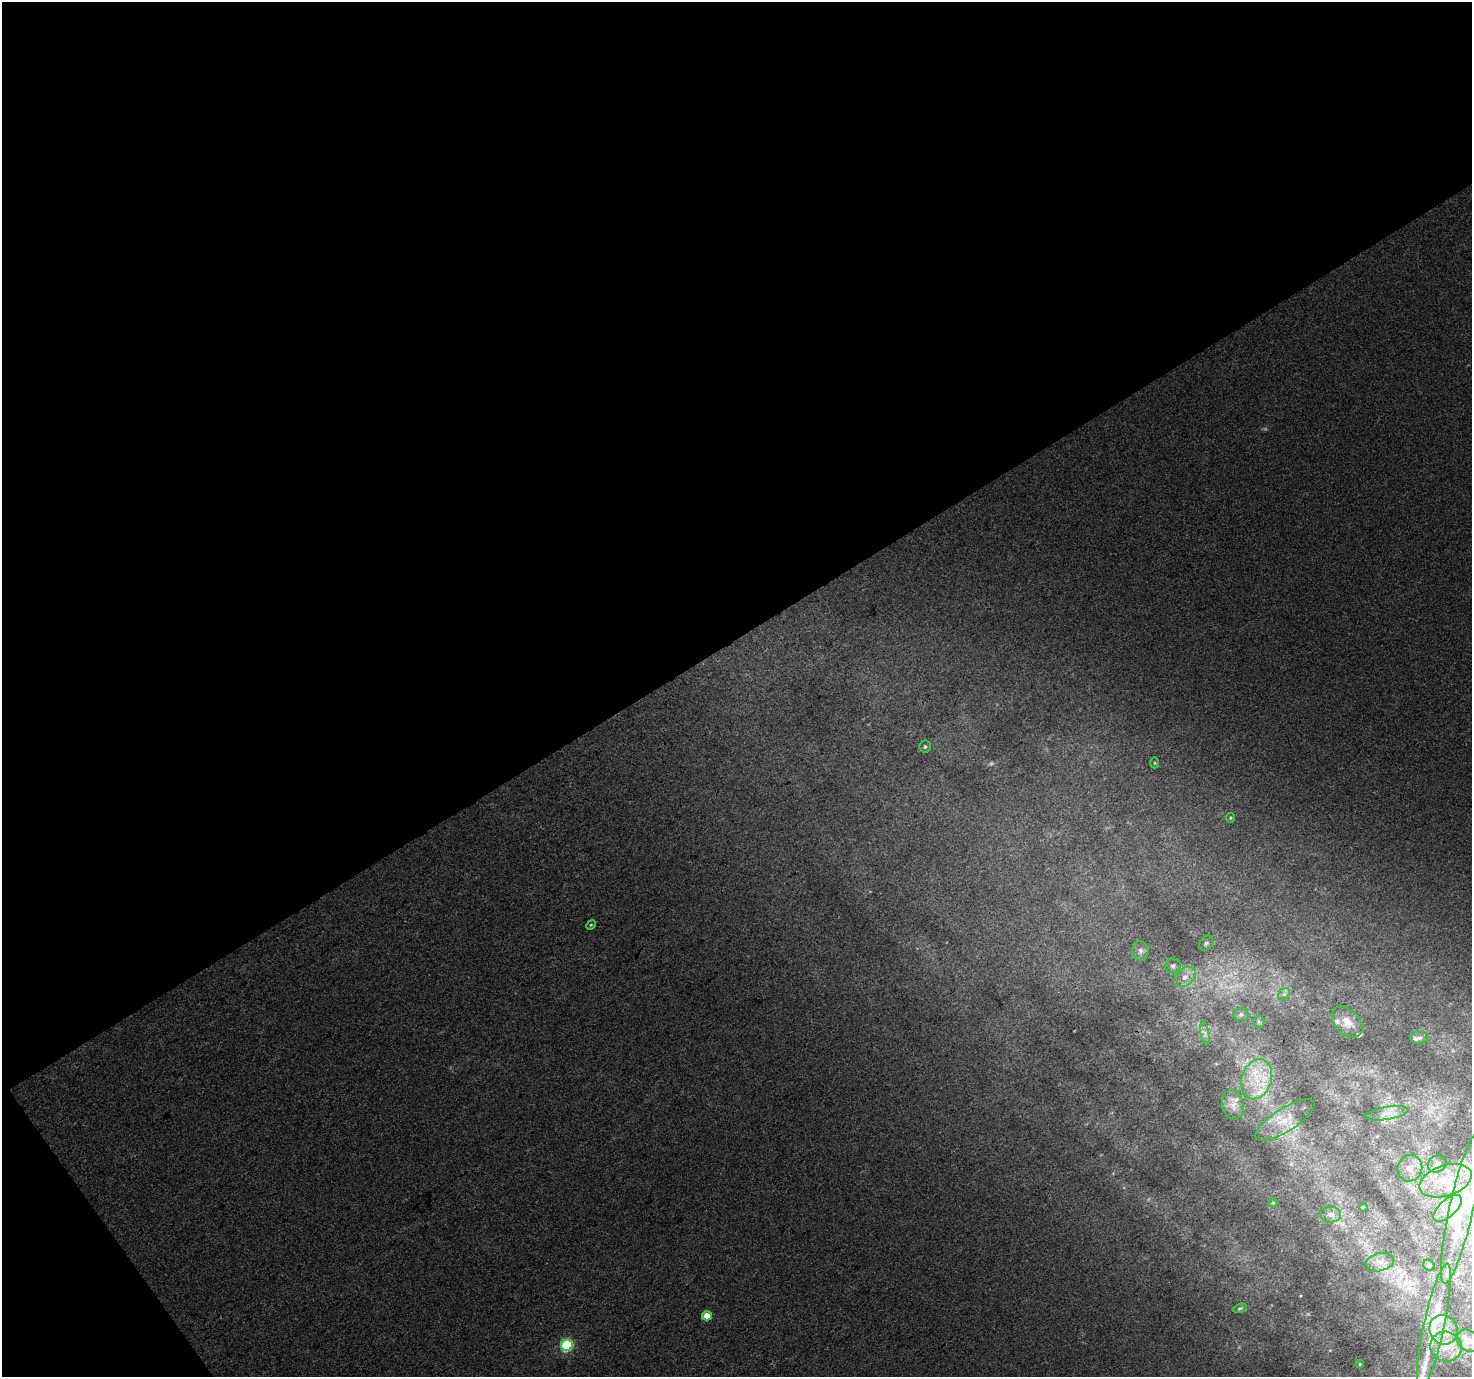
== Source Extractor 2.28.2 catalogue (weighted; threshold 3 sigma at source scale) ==
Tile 1 of 2 x 2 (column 1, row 1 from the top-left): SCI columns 3-1472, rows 1463-2837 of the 2943 x 2905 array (HDU 1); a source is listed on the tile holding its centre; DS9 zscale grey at full resolution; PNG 1474 x 1379 px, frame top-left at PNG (2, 2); each listed source drawn as its Kron ellipse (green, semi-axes under 4 px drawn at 4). Shown black and unused: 48% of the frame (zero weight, under 3 of 4 exposures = <1% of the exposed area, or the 3 px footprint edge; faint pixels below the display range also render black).
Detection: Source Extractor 2.28.2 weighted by HDU 2 'WHT'; one run over the whole footprint, this tile lists its part. Background 0.0274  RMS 0.0079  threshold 0.0357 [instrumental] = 3 sigma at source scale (4.5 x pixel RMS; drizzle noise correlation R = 1.50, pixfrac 1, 0.0396/0.0396 arcsec/px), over >= 5 px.
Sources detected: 47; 2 too faint to see at this stretch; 1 long thin detection or spike segment (spike, bleed or trail) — neither listed nor drawn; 8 inside a brighter listed object's ellipse — not listed separately; the other 36 listed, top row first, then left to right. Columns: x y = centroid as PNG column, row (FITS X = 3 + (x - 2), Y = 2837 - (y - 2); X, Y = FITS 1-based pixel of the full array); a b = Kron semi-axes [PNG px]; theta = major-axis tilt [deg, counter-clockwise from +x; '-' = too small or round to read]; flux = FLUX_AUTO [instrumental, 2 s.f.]
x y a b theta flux
925 746 6 6 - 1.8
1155 763 5 3 - 0.8
1230 818 5 4 - 0.95
591 925 5 4 - 0.98
1206 943 8 6 53 2
1140 951 10 8 -75 3.9
1173 966 8 7 - 2.9
1185 977 12 8 40 7
1284 994 6 5 - 1.8
1241 1014 7 6 - 2.4
1259 1022 6 5 - 1.4
1347 1022 18 12 -45 11
1205 1033 11 3 -79 2.5
1419 1038 9 6 1 2.7
1257 1079 20 15 72 23
1233 1105 15 10 -79 6.7
1387 1113 22 6 9 6.9
1285 1120 34 11 32 16
1437 1164 10 8 29 4.7
1410 1168 13 12 - 8.2
1446 1181 27 15 18 27
1273 1203 4 4 - 0.98
1363 1207 4 3 - 0.85
1447 1208 17 8 42 10
1461 1208 77 12 77 42
1331 1215 10 8 -2 4.2
1380 1262 14 9 13 6.7
1429 1265 6 5 - 1.2
1240 1308 7 4 14 1.3
707 1316 5 4 - 13
1434 1327 64 10 78 31
1444 1330 15 14 - 12
1468 1341 12 10 -44 6
567 1345 6 5 - 83
1446 1347 16 15 - 14
1360 1364 4 4 - 0.9
Unlisted compact peaks at least as high as the median listed source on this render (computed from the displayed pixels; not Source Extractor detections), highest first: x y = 1300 1296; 1308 1314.